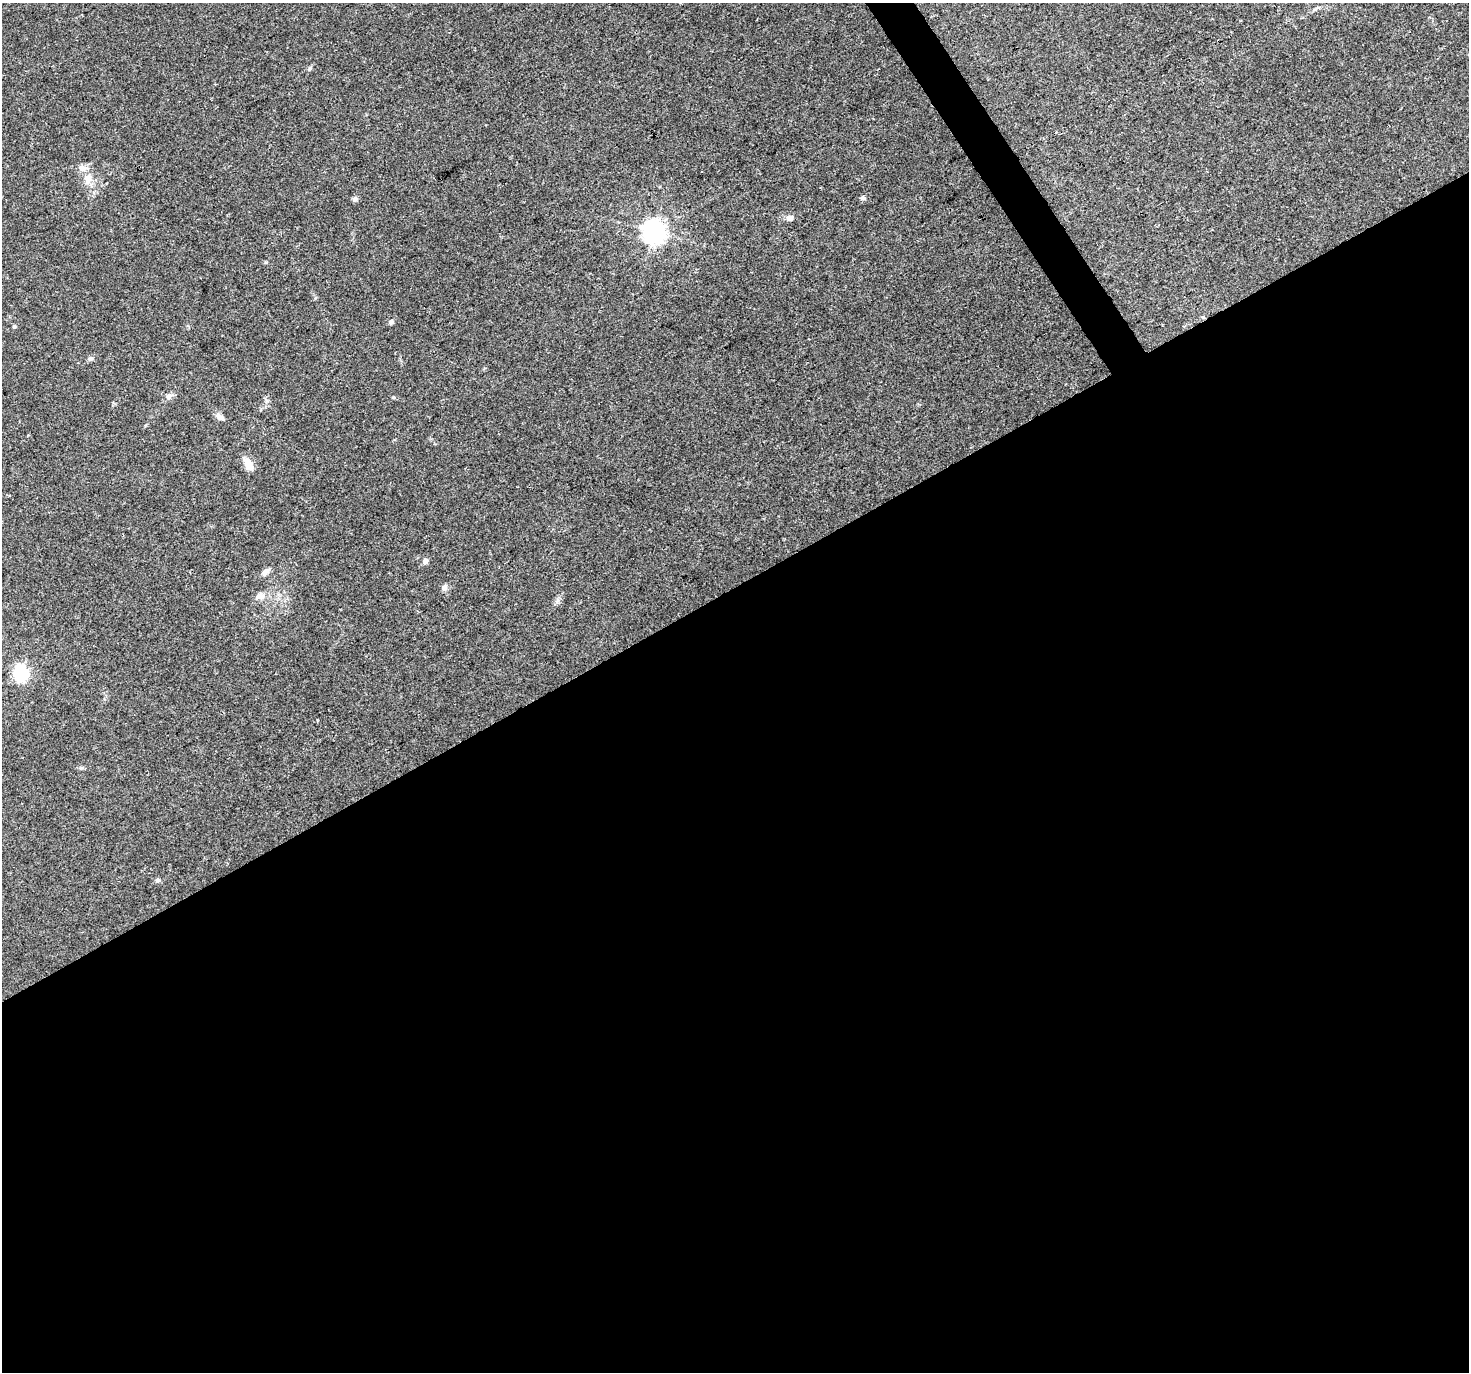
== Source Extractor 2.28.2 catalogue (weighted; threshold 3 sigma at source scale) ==
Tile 15 of 4 x 4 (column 3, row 4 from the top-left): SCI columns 2936-4402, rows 177-1546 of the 5868 x 5773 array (HDU 1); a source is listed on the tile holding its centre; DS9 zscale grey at full resolution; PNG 1471 x 1374 px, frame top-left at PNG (2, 3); no overlay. Shown black and unused: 58% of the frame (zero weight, under 3 of 4 exposures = <1% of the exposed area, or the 3 px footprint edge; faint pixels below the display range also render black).
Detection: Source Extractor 2.28.2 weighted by HDU 2 'WHT'; one run over the whole footprint, this tile lists its part. Background 0.0767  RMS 0.0047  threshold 0.0213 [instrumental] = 3 sigma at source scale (4.5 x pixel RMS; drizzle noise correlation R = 1.50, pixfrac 1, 0.0396/0.0396 arcsec/px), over >= 5 px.
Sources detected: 19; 1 inside a brighter listed object's ellipse — not listed separately; the other 18 listed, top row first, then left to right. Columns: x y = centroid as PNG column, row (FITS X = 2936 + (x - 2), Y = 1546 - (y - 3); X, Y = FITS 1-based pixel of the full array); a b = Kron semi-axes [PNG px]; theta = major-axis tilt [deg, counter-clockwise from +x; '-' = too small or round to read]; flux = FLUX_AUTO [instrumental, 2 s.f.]
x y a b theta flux
309 69 6 5 - 0.77
88 179 15 9 88 4.2
863 198 7 5 -2 0.92
355 199 7 6 - 1
790 218 10 7 -5 1.7
653 231 8 7 - 370
391 322 6 5 - 1.2
14 326 5 4 - 0.58
90 359 7 6 - 1.2
168 396 9 7 45 1.7
220 417 13 6 -30 2.3
249 465 18 9 -59 4.6
425 561 6 5 - 2
265 572 11 6 47 2.2
444 587 9 6 89 1.4
260 596 13 9 7 2.9
21 673 6 6 - 110
158 880 6 6 - 1.1
Unlisted compact peaks at least as high as the median listed source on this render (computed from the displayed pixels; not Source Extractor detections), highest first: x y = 393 397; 266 262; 557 602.